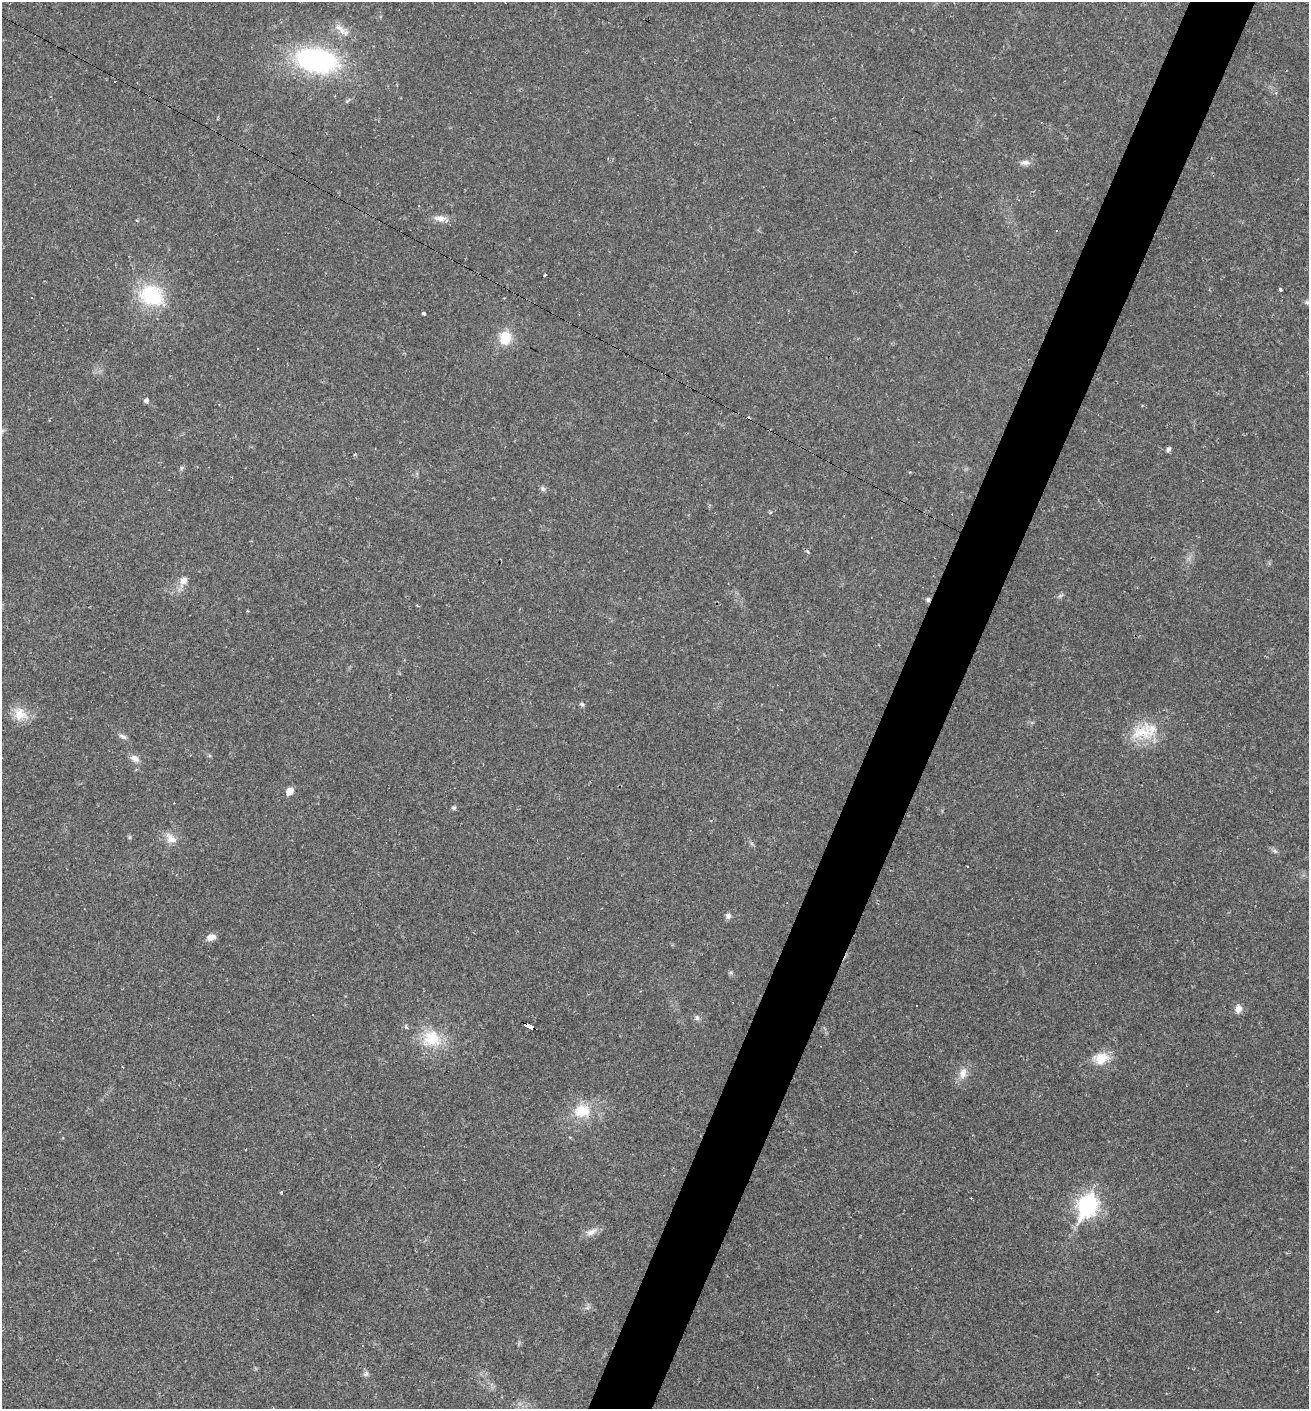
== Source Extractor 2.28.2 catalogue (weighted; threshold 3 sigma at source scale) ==
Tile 10 of 4 x 4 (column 2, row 3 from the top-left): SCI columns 1581-2887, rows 1408-2814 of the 5640 x 5628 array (HDU 1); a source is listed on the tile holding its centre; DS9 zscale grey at full resolution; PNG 1311 x 1411 px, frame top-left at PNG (2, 2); no overlay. Shown black and unused: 5% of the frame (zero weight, under 2 of 3 exposures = <1% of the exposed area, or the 3 px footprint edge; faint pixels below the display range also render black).
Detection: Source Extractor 2.28.2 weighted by HDU 2 'WHT'; one run over the whole footprint, this tile lists its part. Background 0.0331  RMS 0.0045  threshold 0.0202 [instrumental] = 3 sigma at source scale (4.5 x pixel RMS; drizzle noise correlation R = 1.50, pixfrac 1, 0.05/0.05 arcsec/px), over >= 5 px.
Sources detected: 59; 16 cosmic-ray / hot-pixel residue — not listed; the other 43 listed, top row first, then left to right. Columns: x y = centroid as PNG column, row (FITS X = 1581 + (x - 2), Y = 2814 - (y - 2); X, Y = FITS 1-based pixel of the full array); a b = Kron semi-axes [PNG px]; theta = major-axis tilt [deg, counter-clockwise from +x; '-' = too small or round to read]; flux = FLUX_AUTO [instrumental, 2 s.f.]
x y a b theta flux
340 29 22 8 -38 4.3
316 60 50 29 -11 68
1025 163 14 7 -1 2.4
440 218 19 7 9 3.2
545 275 4 3 - 1.5
1280 289 4 3 - 1.1
151 295 31 24 -25 28
1307 302 8 5 -39 1.1
424 313 4 3 - 0.96
505 338 12 11 - 12
258 348 2 2 - 0.41
146 400 5 5 - 1.5
1169 449 5 4 - 1.4
181 468 6 4 88 0.72
543 489 8 6 -48 1.1
770 513 4 4 - 0.63
183 581 15 9 59 3.9
1060 596 7 5 43 0.89
582 704 7 5 -39 0.83
20 714 21 16 -37 7.7
1141 732 35 23 25 17
123 736 12 6 -28 1.6
190 755 3 2 - 0.53
135 758 12 8 -30 2.8
290 791 6 5 - 6.3
454 808 5 5 - 0.97
129 837 6 4 89 0.59
171 838 19 11 -41 4.5
1275 851 8 5 -44 1
728 916 7 7 - 1.5
211 937 10 8 13 3.1
1238 1009 11 8 80 2.8
697 1018 9 7 57 1.4
529 1026 10 4 -28 81
406 1027 6 4 -30 0.97
431 1039 28 24 -11 17
1101 1058 22 15 12 8.6
963 1073 17 10 72 4.5
583 1111 18 13 7 13
281 1193 4 3 - 0.56
1087 1205 10 8 64 190
591 1232 18 8 22 3.4
366 1374 8 7 - 1.3
Overlapping masked pixels (flux is a lower limit): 1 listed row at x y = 529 1026
Isophote crosses this tile's border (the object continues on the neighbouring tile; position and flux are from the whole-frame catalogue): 1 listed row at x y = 1307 302